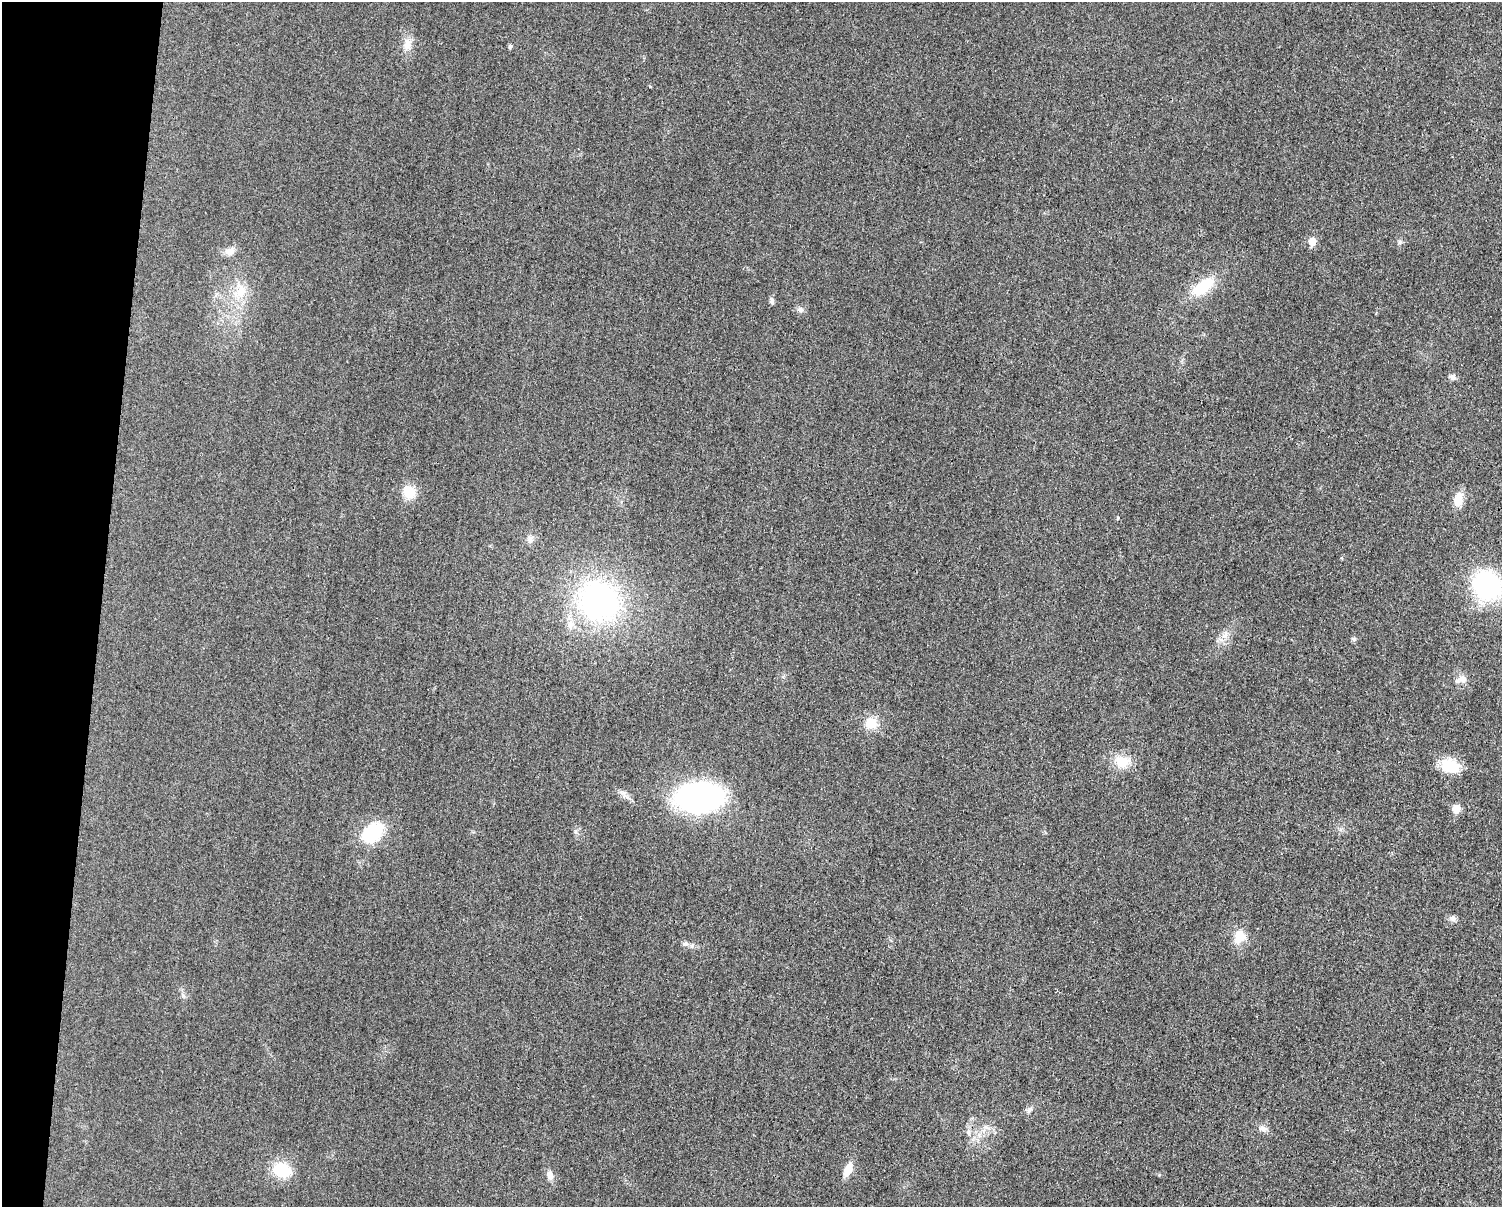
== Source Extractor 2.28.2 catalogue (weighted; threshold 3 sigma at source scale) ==
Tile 7 of 3 x 4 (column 1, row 3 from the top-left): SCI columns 247-1746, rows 1216-2420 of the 4862 x 4841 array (HDU 1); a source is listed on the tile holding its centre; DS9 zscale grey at full resolution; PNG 1504 x 1209 px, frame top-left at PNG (2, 2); no overlay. Shown black and unused: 7% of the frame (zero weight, under 3 of 4 exposures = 1% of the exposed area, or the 3 px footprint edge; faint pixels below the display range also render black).
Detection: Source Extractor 2.28.2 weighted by HDU 2 'WHT'; one run over the whole footprint, this tile lists its part. Background 0.029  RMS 0.0058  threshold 0.0262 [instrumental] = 3 sigma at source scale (4.5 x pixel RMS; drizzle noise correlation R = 1.50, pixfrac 1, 0.05/0.05 arcsec/px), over >= 5 px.
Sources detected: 39; all 39 listed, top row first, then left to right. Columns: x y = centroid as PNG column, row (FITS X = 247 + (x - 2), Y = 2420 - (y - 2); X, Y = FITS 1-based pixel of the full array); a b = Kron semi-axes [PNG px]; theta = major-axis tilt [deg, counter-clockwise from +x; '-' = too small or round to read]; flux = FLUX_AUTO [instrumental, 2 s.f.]
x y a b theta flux
407 44 18 11 79 6.3
510 46 6 5 - 0.99
650 86 4 3 - 0.47
1312 242 6 5 - 8.8
1399 242 7 4 71 1
230 251 14 11 3 4.3
1203 287 30 13 37 23
240 291 23 18 68 15
772 301 8 6 -82 1.6
800 309 9 7 -8 2.1
1453 377 9 7 -33 2.2
409 492 17 13 -58 11
1458 500 16 10 76 9.6
1118 518 5 3 - 0.52
530 539 10 8 -71 2.6
1487 585 23 20 -51 94
599 601 35 31 -38 160
570 624 14 8 87 4.9
1225 635 12 7 63 4
1354 639 7 5 1 1.1
1462 679 11 10 - 4.5
871 723 16 16 - 9.6
1122 761 20 16 -12 12
1450 766 20 14 -12 18
624 794 14 8 -62 3.2
700 797 37 22 4 160
1456 809 6 5 - 14
373 832 22 15 42 36
1453 918 10 7 -22 2.3
1239 936 19 14 70 9.3
685 944 8 6 14 1.8
183 995 8 5 -70 1.5
1030 1109 8 7 - 1.8
986 1127 9 3 -31 1.5
1263 1128 12 7 -23 3.1
968 1133 8 6 -68 1.7
282 1170 23 18 -20 19
848 1170 15 8 67 8.6
550 1175 12 8 -83 3.5
Isophote crosses this tile's border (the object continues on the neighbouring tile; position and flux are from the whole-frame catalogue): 1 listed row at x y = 1487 585
Unlisted compact peaks at least as high as the median listed source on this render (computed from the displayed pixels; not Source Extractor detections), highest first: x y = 575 831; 1159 1175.